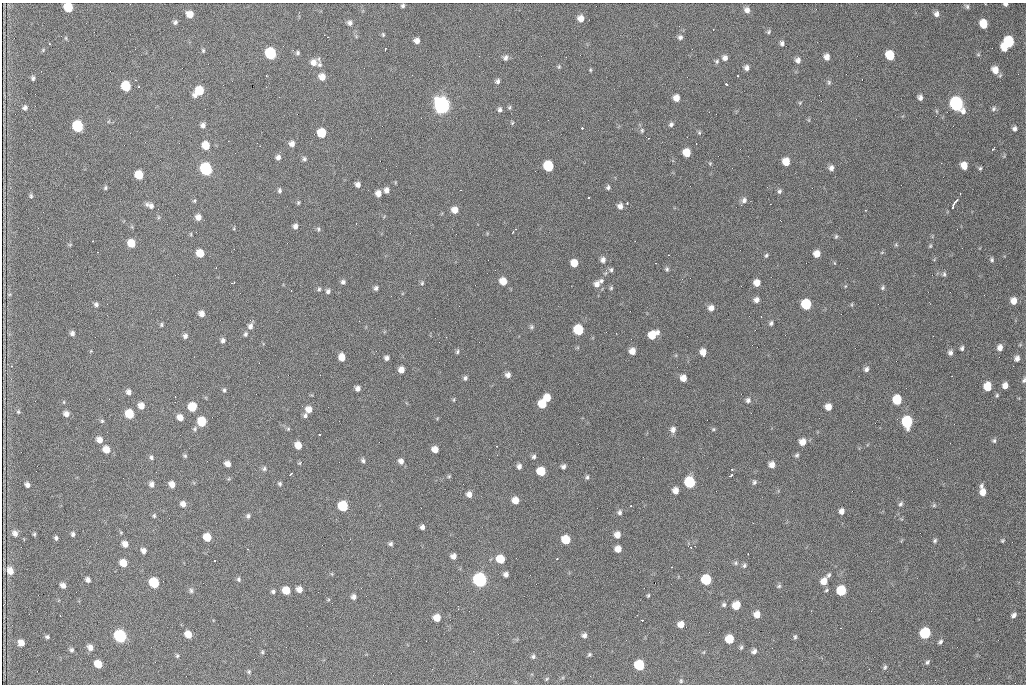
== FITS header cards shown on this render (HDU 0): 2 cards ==
NAXIS1  =                 1024 /fastest changing axis
NAXIS2  =                  682 /next to fastest changing axis

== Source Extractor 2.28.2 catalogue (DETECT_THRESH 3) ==
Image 1024 x 682 px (HDU 0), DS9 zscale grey, 1 PNG px = 1 image px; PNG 1028 x 686 px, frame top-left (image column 1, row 682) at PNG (2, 3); no overlay
Background 2260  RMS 32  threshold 96.6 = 3 sigma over >= 5 px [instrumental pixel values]
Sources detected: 325; all 325 listed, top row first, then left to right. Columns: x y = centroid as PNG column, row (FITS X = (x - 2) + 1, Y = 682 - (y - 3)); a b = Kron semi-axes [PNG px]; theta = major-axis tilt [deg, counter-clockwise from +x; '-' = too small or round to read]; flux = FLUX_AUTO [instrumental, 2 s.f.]
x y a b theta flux
1005 4 4 3 - 5.9e+03
403 6 4 4 - 4.2e+03
967 6 6 5 - 4.1e+03
68 7 7 6 - 8.1e+04
747 10 7 6 - 1.1e+04
190 14 6 6 - 2.3e+04
937 14 7 6 - 8.8e+03
581 18 7 6 - 1.7e+04
175 22 5 4 - 5.3e+03
350 23 6 6 - 6.9e+03
984 24 7 6 - 4.8e+04
769 32 6 5 - 4.0e+03
383 34 5 4 - 2.8e+03
328 37 2 2 - 1.1e+03
680 37 6 6 - 6.6e+03
66 38 5 3 - 2.3e+03
417 41 6 5 - 1.1e+04
1009 42 7 7 - 1.5e+05
782 43 6 5 - 6.3e+03
49 44 3 2 - 2.1e+03
1004 48 6 5 - 3.0e+04
385 49 3 2 - 2.0e+03
203 50 6 4 -76 3.2e+03
270 53 7 6 - 2.4e+05
298 53 5 5 - 3.9e+03
978 54 5 5 - 2.8e+03
890 55 7 6 - 6.7e+04
479 56 2 2 - 1.2e+03
827 57 6 5 - 1.3e+04
505 58 7 6 - 7.4e+03
725 58 7 6 - 9.6e+03
798 60 6 6 - 9.3e+03
717 61 6 6 - 4.6e+03
313 62 8 8 - 1.5e+04
320 65 7 7 - 6.1e+03
559 67 6 4 70 3.1e+03
746 68 6 6 - 8.6e+03
590 70 4 4 - 2.4e+03
995 70 7 6 - 2.2e+04
266 75 2 2 - 1.7e+03
738 76 3 2 - 4.2e+03
322 77 7 7 - 1.9e+04
33 78 5 4 - 4.4e+03
497 81 6 6 - 6.0e+03
829 82 7 5 78 3.7e+03
727 84 4 3 - 4.7e+03
126 86 7 6 - 1.0e+05
199 91 9 6 44 6.2e+04
920 97 5 5 - 7.5e+03
676 98 6 6 - 1.8e+04
821 101 2 2 - 1.0e+03
800 103 5 5 - 2.7e+03
956 104 8 7 - 5.9e+05
442 105 8 7 - 1.2e+06
509 107 6 5 - 3.3e+03
25 108 5 5 - 6.4e+03
500 109 6 5 - 5.7e+03
993 109 8 6 48 5.0e+03
809 120 6 4 -72 2.3e+03
512 123 5 4 - 2.6e+03
671 124 6 5 - 5.2e+03
203 125 6 6 - 7.5e+03
78 126 7 6 - 2.0e+05
582 128 3 3 - 3.5e+03
1014 129 6 5 - 6.4e+03
642 130 7 5 77 4.0e+03
321 133 6 6 - 6.5e+04
699 133 6 5 - 3.3e+03
292 144 6 6 - 1.1e+04
696 144 2 2 - 1.6e+03
206 145 7 6 - 3.9e+04
993 149 5 2 - 4.0e+03
687 153 6 6 - 3.7e+04
278 157 6 6 - 7.8e+03
304 159 6 5 - 4.6e+03
786 162 6 6 - 3.0e+04
710 163 5 4 - 2.4e+03
941 163 2 2 - 1.1e+03
548 166 7 6 - 1.3e+05
964 166 6 5 - 2.4e+04
831 168 6 6 - 8.4e+03
980 168 5 4 - 3.1e+03
206 169 7 6 - 3.6e+05
139 175 7 6 - 5.9e+04
358 184 5 5 - 8.7e+03
608 187 5 5 - 4.7e+03
105 188 6 4 76 3.3e+03
280 190 6 5 - 4.6e+03
386 190 6 6 - 9.9e+03
460 190 2 2 - 1.3e+03
779 191 6 5 - 4.5e+03
378 193 6 5 - 1.4e+04
960 194 3 2 - 2.2e+03
31 196 6 5 - 3.5e+03
588 197 3 2 - 6.6e+03
744 200 8 7 - 7.8e+03
194 201 5 4 - 2.8e+03
955 201 6 2 46 5.6e+03
298 203 6 4 75 2.8e+03
627 203 3 2 - 4.4e+03
147 204 6 6 - 5.2e+03
953 205 5 2 - 6.1e+03
151 206 8 7 - 8.6e+03
620 206 6 6 - 1.0e+04
455 210 6 6 - 1.8e+04
158 217 6 4 -72 2.8e+03
198 217 6 6 - 1.3e+04
295 226 5 4 - 8.0e+03
318 229 6 5 - 3.8e+03
513 232 3 3 - 1.5e+03
191 234 5 3 - 2.2e+03
836 236 6 4 74 3.1e+03
131 243 6 6 - 4.0e+04
70 244 6 3 19 2.4e+03
896 245 6 4 -78 2.9e+03
930 246 6 4 76 2.8e+03
882 252 5 3 - 2.0e+03
200 253 6 6 - 3.6e+04
817 254 6 5 - 1.9e+04
766 255 6 4 50 3.5e+03
603 260 7 7 - 8.4e+03
992 260 6 5 - 4.0e+03
574 263 6 6 - 3.0e+04
656 263 2 2 - 1.5e+03
667 269 6 5 - 4.0e+03
611 270 6 6 - 4.7e+03
944 274 7 5 90 4.3e+03
503 281 6 6 - 3.0e+04
601 281 6 5 - 4.9e+03
343 282 6 5 - 6.1e+03
233 283 4 2 - 2.1e+03
422 283 6 5 - 3.5e+03
757 283 6 6 - 1.8e+04
597 284 8 7 - 1.3e+04
376 288 5 4 - 5.5e+03
611 288 6 5 - 3.3e+03
883 288 6 5 - 3.8e+03
319 289 5 4 - 3.4e+03
328 291 6 5 - 5.8e+03
9 294 6 4 1 2.6e+03
756 300 6 6 - 9.3e+03
1014 301 6 6 - 1.8e+04
96 304 5 5 - 5.6e+03
806 304 7 6 - 1.2e+05
852 304 6 3 72 2.3e+03
711 308 6 6 - 1.3e+04
201 314 6 5 - 1.3e+04
771 323 6 5 - 4.6e+03
161 325 5 4 - 3.2e+03
250 326 8 6 69 8.8e+03
531 327 7 6 - 4.2e+03
578 330 7 6 - 1.2e+05
72 333 5 5 - 6.5e+03
245 334 6 5 - 4.1e+03
653 335 9 6 33 4.2e+04
185 336 6 5 - 6.5e+03
223 340 6 6 - 6.3e+03
962 348 6 4 86 4.5e+03
1000 348 7 5 79 1.2e+04
632 351 6 6 - 1.8e+04
457 352 6 4 75 3.6e+03
703 352 7 5 -86 1.8e+04
950 353 7 6 - 7.1e+03
342 357 7 5 -77 2.1e+04
387 358 5 5 - 7.0e+03
1017 358 6 5 - 9.3e+03
11 366 4 3 - 1.7e+03
1013 366 2 2 - 6.3e+03
866 369 6 6 - 7.0e+03
401 370 6 5 - 1.6e+04
508 375 6 6 - 8.9e+03
465 378 6 5 - 5.0e+03
683 378 6 6 - 1.8e+04
1024 380 6 4 64 3.9e+03
987 386 7 6 - 4.8e+04
1005 386 6 5 - 1.4e+04
358 388 5 5 - 9.0e+03
224 390 6 4 -90 3.7e+03
129 392 6 5 - 8.7e+03
997 395 5 4 - 3.0e+03
547 398 6 6 - 2.7e+04
454 400 7 4 82 2.3e+03
748 400 6 6 - 6.1e+03
897 400 7 6 - 7.9e+04
542 404 7 6 - 5.0e+04
141 406 6 6 - 1.7e+04
192 407 7 6 - 5.3e+04
828 407 6 6 - 1.8e+04
309 409 7 7 - 1.7e+04
18 412 6 4 -89 3.2e+03
66 414 6 5 - 1.1e+04
129 414 7 6 - 7.1e+04
305 416 6 5 - 5.2e+03
180 417 6 6 - 1.7e+04
102 421 5 5 - 3.1e+03
202 421 7 6 - 7.1e+04
907 422 8 6 -87 1.9e+05
195 429 7 5 75 4.4e+03
288 429 5 5 - 2.7e+03
713 429 5 4 - 2.8e+03
673 430 7 6 - 1.0e+04
319 434 3 3 - 3.5e+03
99 440 7 6 - 1.5e+04
994 441 6 5 - 3.9e+03
803 442 7 6 - 2.0e+04
298 445 6 5 - 2.5e+04
496 446 2 2 - 1.2e+03
435 449 6 5 - 1.9e+04
106 450 7 6 - 2.4e+04
497 455 2 2 - 9.8e+02
797 455 6 4 60 4.1e+03
185 456 5 5 - 3.4e+03
151 457 6 5 - 4.3e+03
534 457 6 5 - 5.3e+03
363 460 6 5 - 4.6e+03
401 461 7 6 - 9.6e+03
299 463 5 4 - 2.3e+03
227 464 6 5 - 1.3e+04
772 465 6 5 - 1.4e+04
519 466 6 5 - 7.7e+03
563 466 5 5 - 6.4e+03
264 469 7 6 - 5.0e+03
541 471 6 6 - 5.9e+04
291 474 4 2 - 2.6e+03
449 476 5 5 - 2.8e+03
731 476 4 2 - 3.5e+03
587 477 6 4 -82 4.0e+03
690 482 7 6 - 1.7e+05
754 482 7 5 80 4.5e+03
152 484 7 6 - 8.5e+03
172 484 6 5 - 1.5e+04
280 484 5 4 - 3.6e+03
27 485 5 4 - 7.9e+03
981 486 7 5 53 5.8e+03
675 490 6 6 - 1.4e+04
983 492 7 6 - 2.0e+04
469 494 7 6 - 1.2e+04
515 500 7 6 - 2.1e+04
183 504 6 6 - 1.1e+04
901 504 7 5 49 4.6e+03
934 505 5 5 - 3.2e+03
343 506 7 6 - 1.2e+05
630 506 3 2 - 4.7e+03
99 510 2 2 - 1.2e+03
842 511 6 5 - 1.0e+04
619 512 7 6 - 5.7e+03
154 516 6 4 77 3.5e+03
248 516 6 5 - 4.9e+03
422 527 5 4 - 7.1e+03
15 533 8 7 - 1.1e+04
34 534 4 4 - 2.8e+03
73 534 5 5 - 5.2e+03
617 535 6 6 - 1.6e+04
207 537 6 6 - 4.1e+04
56 538 5 4 - 4.8e+03
566 540 6 6 - 6.0e+04
935 541 6 5 - 3.9e+03
1002 541 5 5 - 2.9e+03
125 544 6 6 - 1.4e+04
390 544 6 5 - 4.8e+03
618 549 6 5 - 1.9e+04
143 550 6 6 - 9.0e+03
748 554 3 2 - 1.7e+03
453 556 5 5 - 1.1e+04
500 559 6 6 - 5.1e+04
557 559 3 2 - 5.9e+03
214 561 3 2 - 2.8e+03
123 563 6 6 - 2.8e+04
736 563 6 5 - 4.3e+03
744 566 6 5 - 4.3e+03
671 567 3 2 - 3.4e+03
10 571 7 6 - 2.0e+04
332 574 6 3 -71 2.2e+03
506 574 5 4 - 8.4e+03
829 575 7 5 58 4.7e+03
238 579 6 5 - 4.4e+03
88 580 5 4 - 8.1e+03
480 580 7 7 - 5.8e+05
706 580 7 6 - 1.1e+05
824 581 7 6 - 2.1e+04
154 583 7 6 - 1.1e+05
63 585 6 5 - 1.1e+04
779 586 6 5 - 3.4e+03
299 589 6 5 - 1.5e+04
286 590 6 6 - 3.5e+04
826 590 6 4 25 2.9e+03
191 591 7 5 -87 5.0e+03
273 591 5 5 - 4.4e+03
841 591 7 6 - 9.1e+04
648 595 5 3 - 2.7e+03
354 597 6 5 - 8.3e+03
724 605 6 5 - 5.1e+03
736 605 7 6 - 3.2e+04
458 609 3 3 - 9.9e+02
811 611 3 2 - 2.2e+03
757 614 7 6 - 1.8e+04
1014 615 6 5 - 7.4e+03
437 618 6 6 - 2.6e+04
642 620 3 2 - 2.8e+03
681 624 6 6 - 1.8e+04
925 633 7 6 - 1.9e+05
188 634 6 5 - 2.9e+04
584 635 6 5 - 6.9e+03
120 636 7 6 - 3.9e+05
47 637 5 4 - 4.2e+03
795 637 6 4 89 3.4e+03
729 639 6 6 - 5.4e+04
940 642 6 4 41 4.7e+03
21 643 6 6 - 1.6e+04
90 647 7 6 - 1.2e+04
741 647 6 5 - 3.8e+03
71 650 6 5 - 4.7e+03
754 651 6 5 - 7.0e+03
262 652 5 4 - 2.8e+03
704 652 6 3 71 2.3e+03
589 655 5 4 - 3.4e+03
177 656 6 4 -75 3.3e+03
533 656 6 6 - 4.5e+03
927 662 6 5 - 4.3e+03
98 664 6 5 - 3.9e+04
639 665 7 6 - 1.2e+05
885 667 7 6 - 4.4e+03
249 672 6 6 - 3.8e+03
546 679 6 4 39 3.1e+03
681 681 6 5 - 3.3e+03
At the frame edge (FLAGS 8, measured only in part): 3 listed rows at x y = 1005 4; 68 7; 1024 380